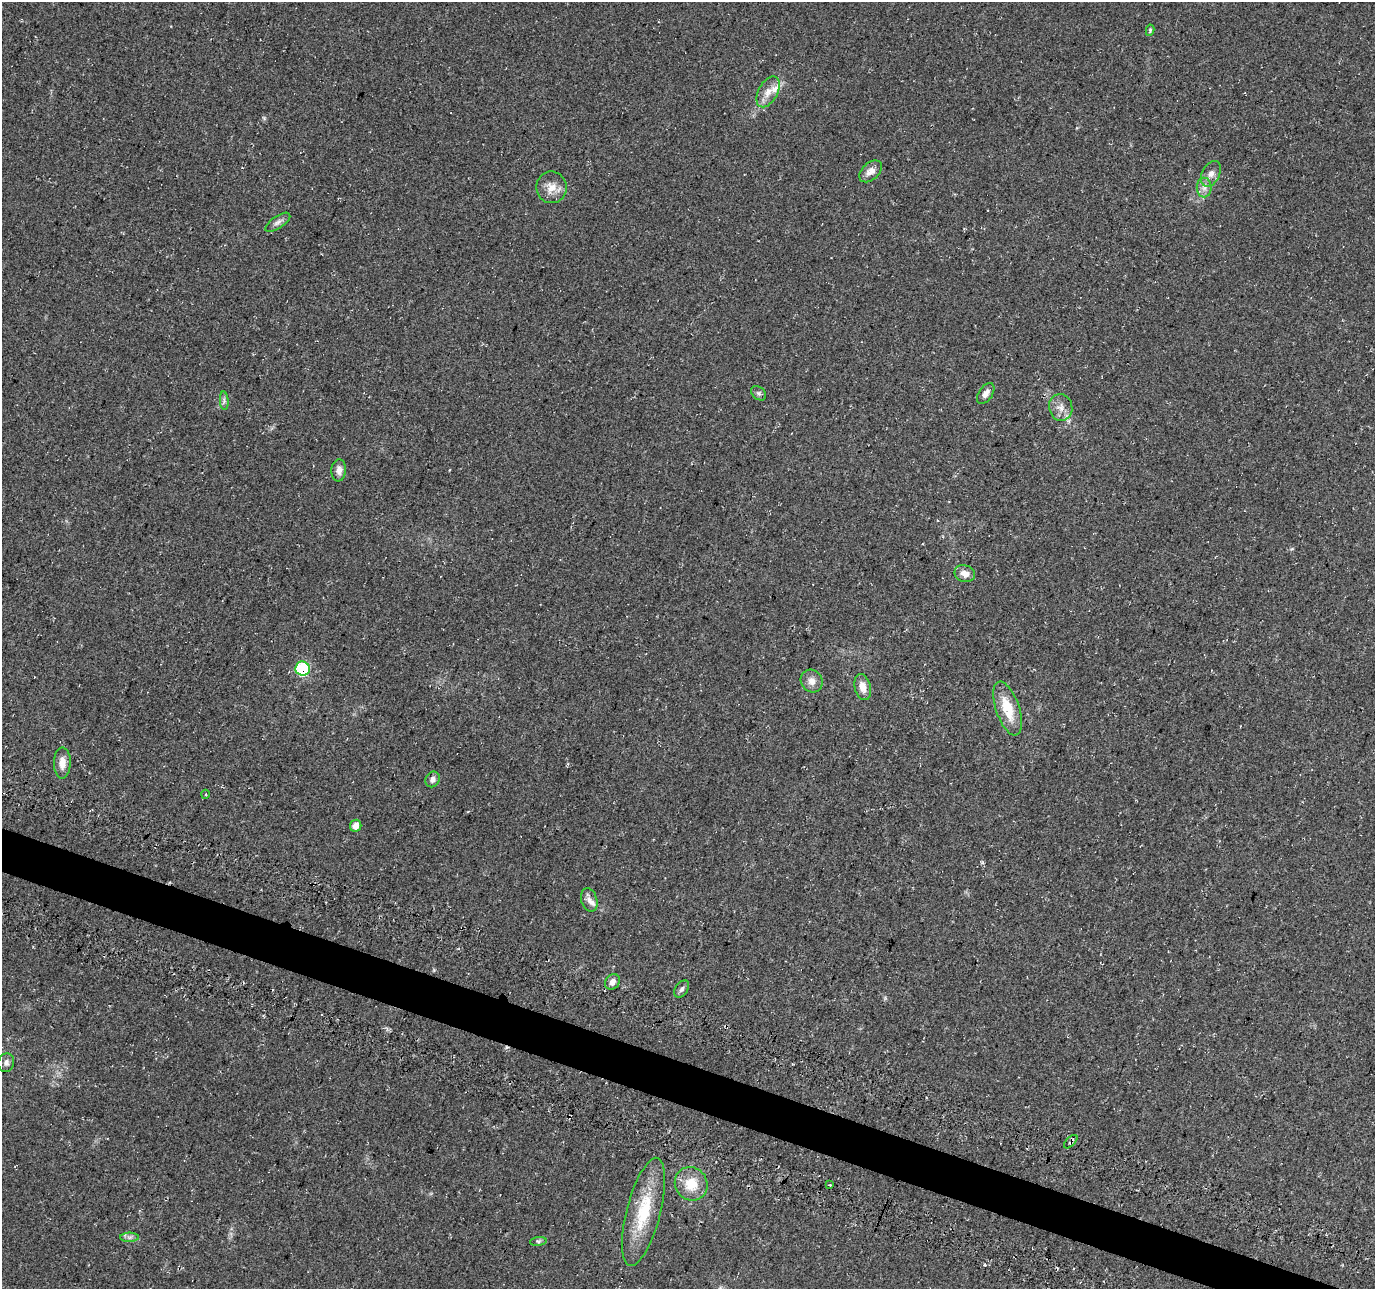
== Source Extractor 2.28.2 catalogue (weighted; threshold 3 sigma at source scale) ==
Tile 6 of 4 x 4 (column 2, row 2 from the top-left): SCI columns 1407-2779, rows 2906-4192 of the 5548 x 5749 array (HDU 1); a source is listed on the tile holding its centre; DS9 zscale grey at full resolution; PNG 1377 x 1291 px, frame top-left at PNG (2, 2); each listed source drawn as its Kron ellipse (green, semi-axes under 4 px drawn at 4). Shown black and unused: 3% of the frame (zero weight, under 3 of 4 exposures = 4% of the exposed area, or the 3 px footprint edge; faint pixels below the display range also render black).
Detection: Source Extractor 2.28.2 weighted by HDU 2 'WHT'; one run over the whole footprint, this tile lists its part. Background 0.0805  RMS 0.0079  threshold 0.0355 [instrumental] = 3 sigma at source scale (4.5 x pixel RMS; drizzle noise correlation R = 1.50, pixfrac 1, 0.0396/0.0396 arcsec/px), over >= 5 px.
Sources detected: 34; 1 cosmic-ray / hot-pixel residue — neither listed nor drawn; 2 inside a brighter listed object's ellipse — not listed separately; the other 31 listed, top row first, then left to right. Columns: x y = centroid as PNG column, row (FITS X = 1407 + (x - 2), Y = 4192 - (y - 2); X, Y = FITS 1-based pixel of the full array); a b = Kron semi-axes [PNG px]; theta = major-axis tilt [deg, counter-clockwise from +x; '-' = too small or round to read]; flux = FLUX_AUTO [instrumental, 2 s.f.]
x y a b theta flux
1150 30 5 4 - 1.1
768 92 17 9 61 7.9
871 171 13 8 42 5.9
1211 174 14 8 62 5.5
551 187 16 15 - 9.4
1204 187 10 7 -89 4.1
278 222 14 6 34 3.3
759 393 8 6 -40 1.9
986 394 12 6 56 4
224 401 9 3 -86 1.8
1061 407 13 11 -77 6.8
339 470 11 7 85 4.3
965 574 10 8 -21 5.9
303 669 7 7 - 49
812 681 11 10 - 5.8
863 687 13 8 -76 7.9
1008 709 28 11 -71 22
62 763 15 8 90 7.6
432 779 8 7 - 3.4
205 794 4 3 - 0.82
356 826 6 5 - 6.5
589 900 12 8 -74 4
612 982 8 7 - 4.6
682 989 9 6 56 2.4
6 1063 9 7 73 3.3
1071 1142 8 4 46 3.3
691 1184 17 16 - 18
829 1185 4 2 - 0.86
644 1212 56 17 76 39
130 1237 9 5 0 2.4
538 1241 8 4 7 1.5
Overlapping masked pixels (flux is a lower limit): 2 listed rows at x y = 303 669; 1071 1142